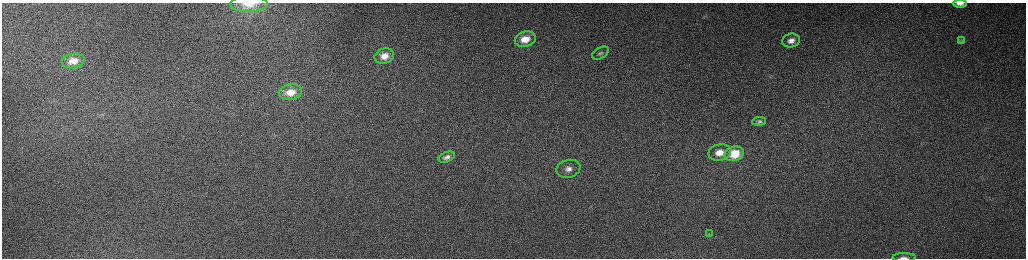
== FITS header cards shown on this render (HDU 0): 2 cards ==
NAXIS1  =                 2048 /fastest changing axis
NAXIS2  =                  512 /next to fastest changing axis

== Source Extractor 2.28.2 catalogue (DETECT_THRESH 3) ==
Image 2048 x 512 px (HDU 0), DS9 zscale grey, zoomed out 1/2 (1 PNG px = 2 x 2 image px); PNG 1028 x 260 px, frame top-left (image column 1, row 511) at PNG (2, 3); each listed source drawn as its Kron ellipse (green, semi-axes under 4 px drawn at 4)
Background 152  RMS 1.5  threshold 4.56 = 3 sigma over >= 5 px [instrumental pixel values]
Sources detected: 17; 1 cannot appear on this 1/2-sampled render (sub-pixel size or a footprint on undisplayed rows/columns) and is neither listed nor drawn; the other 16 listed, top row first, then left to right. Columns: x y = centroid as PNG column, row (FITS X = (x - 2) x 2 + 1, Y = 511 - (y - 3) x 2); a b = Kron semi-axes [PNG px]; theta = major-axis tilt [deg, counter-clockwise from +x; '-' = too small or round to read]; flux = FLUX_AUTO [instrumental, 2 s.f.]
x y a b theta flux
249 4 19 8 1 4600
960 4 6 3 1 1600
525 39 11 7 16 4600
791 41 9 7 14 2200
962 41 4 3 - 290
600 53 9 5 30 850
384 56 10 7 16 3300
73 61 11 7 11 3200
291 92 11 8 10 4100
759 121 7 4 5 660
720 153 11 8 12 4100
734 154 10 7 14 11000
447 157 8 5 23 1300
568 169 12 9 14 2800
709 234 3 2 - 240
904 257 11 3 1 1000
At the frame edge (FLAGS 8, measured only in part): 3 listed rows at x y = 249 4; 960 4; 904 257
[1 sub-pixel or undisplayed-footprint detection neither listed nor drawn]